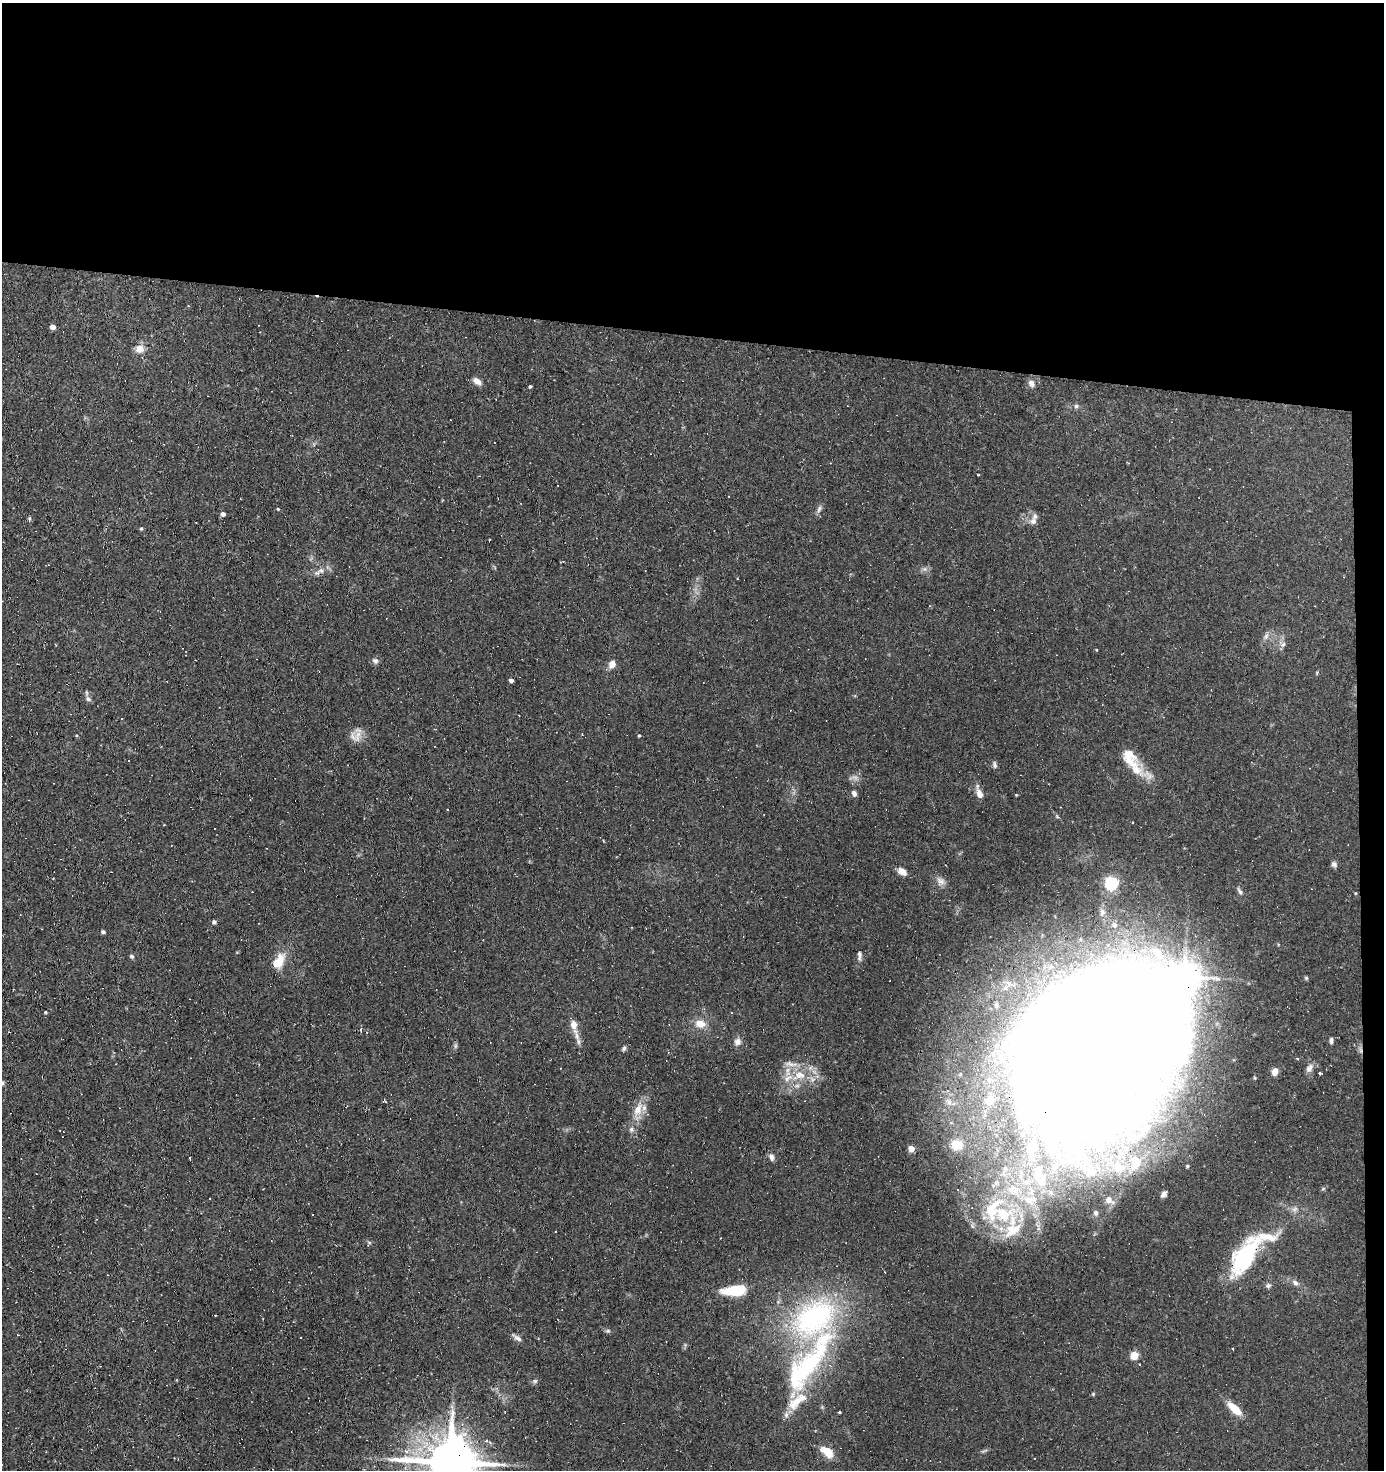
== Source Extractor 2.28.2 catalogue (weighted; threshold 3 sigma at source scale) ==
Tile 3 of 3 x 3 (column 3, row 1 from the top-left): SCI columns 2867-4248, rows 2936-4403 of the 4431 x 4403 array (HDU 1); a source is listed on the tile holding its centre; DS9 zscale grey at full resolution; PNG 1386 x 1472 px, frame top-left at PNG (2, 3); no overlay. Shown black and unused: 24% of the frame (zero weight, under 2 of 3 exposures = <1% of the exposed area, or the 3 px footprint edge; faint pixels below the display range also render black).
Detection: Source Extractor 2.28.2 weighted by HDU 2 'WHT'; one run over the whole footprint, this tile lists its part. Background 0.154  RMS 0.0067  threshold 0.03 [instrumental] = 3 sigma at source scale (4.5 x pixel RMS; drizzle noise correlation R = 1.50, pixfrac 1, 0.05/0.05 arcsec/px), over >= 5 px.
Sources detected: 121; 5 inside a brighter object's white glare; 10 cosmic-ray / hot-pixel residue — not listed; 11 inside a brighter listed object's ellipse — not listed separately; the other 95 listed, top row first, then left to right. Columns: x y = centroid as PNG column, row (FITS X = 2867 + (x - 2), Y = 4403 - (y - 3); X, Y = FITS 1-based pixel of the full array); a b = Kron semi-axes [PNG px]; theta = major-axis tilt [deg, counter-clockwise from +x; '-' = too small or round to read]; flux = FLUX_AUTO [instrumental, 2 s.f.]
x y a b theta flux
188 306 4 3 - 0.6
53 327 5 4 - 3.9
139 349 10 9 - 5.9
477 381 10 6 -38 3.9
1031 383 11 8 -51 2.9
530 386 3 3 - 0.89
1076 406 6 6 - 1.5
978 475 2 2 - 0.6
278 509 5 4 - 0.62
819 509 11 6 74 2.1
223 514 5 5 - 2.1
29 518 6 3 70 0.86
1033 521 11 10 - 4
141 528 5 4 - 0.78
924 569 6 6 - 1.8
321 570 11 8 0 3.7
1266 636 10 6 75 2.3
1283 644 9 6 61 2.1
1096 650 3 2 - 0.8
375 661 9 7 -41 2.1
612 664 10 7 65 4.7
511 680 4 4 - 2.4
88 699 9 6 -56 2.1
358 735 11 7 51 5.1
639 735 4 3 - 0.66
994 765 9 5 -86 1.6
1136 770 26 16 -60 14
854 793 7 5 -64 2.4
980 794 12 7 -66 4.7
214 829 3 2 - 0.93
1334 864 8 7 - 1.7
902 871 12 7 -34 4.5
941 881 13 10 -30 4.1
1111 883 6 6 - 110
1240 891 11 5 -61 1.9
1355 893 5 3 - 0.53
1102 912 13 7 79 3.6
214 922 5 5 - 1.3
1114 925 8 6 -74 2.2
103 932 5 4 - 1.2
859 955 12 5 88 2.3
132 956 5 5 - 1.4
278 962 18 10 58 13
1306 978 5 4 - 0.83
1009 983 13 8 -34 6.1
996 1005 7 5 89 1.6
45 1012 4 3 - 0.69
700 1024 13 10 -11 7.3
574 1025 10 8 -79 5.5
361 1030 6 2 -86 0.81
577 1036 12 6 -72 3.8
1331 1041 7 3 90 1.5
737 1042 10 9 - 3.2
455 1046 7 4 89 1.2
624 1048 6 4 69 1.4
1090 1054 224 136 46 1700
1298 1058 4 3 - 0.89
790 1064 17 8 -14 5.1
1309 1068 13 7 57 2.9
1275 1072 8 6 77 6.1
1320 1073 3 3 - 1.5
800 1075 17 11 21 12
989 1100 13 13 - 7.9
385 1101 6 2 -14 0.66
949 1102 9 8 - 3.3
638 1109 24 11 68 10
957 1145 12 10 -18 15
1032 1147 24 16 71 25
911 1148 5 4 - 7.2
771 1157 9 6 -78 2.3
1187 1166 5 5 - 0.84
1120 1168 20 11 6 12
1323 1189 6 4 19 0.84
1163 1194 8 5 52 2.5
1109 1200 11 8 -42 4.9
993 1209 50 25 62 61
1294 1209 9 6 27 2.3
1096 1213 7 6 - 1.6
1013 1230 30 18 32 26
1245 1255 45 18 57 65
1295 1283 10 6 -41 2.5
1268 1286 8 6 23 1.6
734 1290 22 9 4 26
814 1318 71 47 36 130
608 1331 7 5 7 1.2
517 1338 14 5 -34 2.6
1232 1349 3 2 - 0.67
1134 1355 5 5 - 19
534 1381 7 5 -5 1.4
1093 1394 5 4 - 0.74
797 1401 32 14 45 17
1235 1409 18 8 -44 12
839 1412 3 2 - 0.69
827 1452 13 7 -34 15
450 1462 17 12 -4 3700
Overlapping masked pixels (flux is a lower limit): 4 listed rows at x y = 1090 1054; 1245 1255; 814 1318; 450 1462
Isophote crosses this tile's border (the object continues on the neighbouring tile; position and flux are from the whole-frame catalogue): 1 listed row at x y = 450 1462